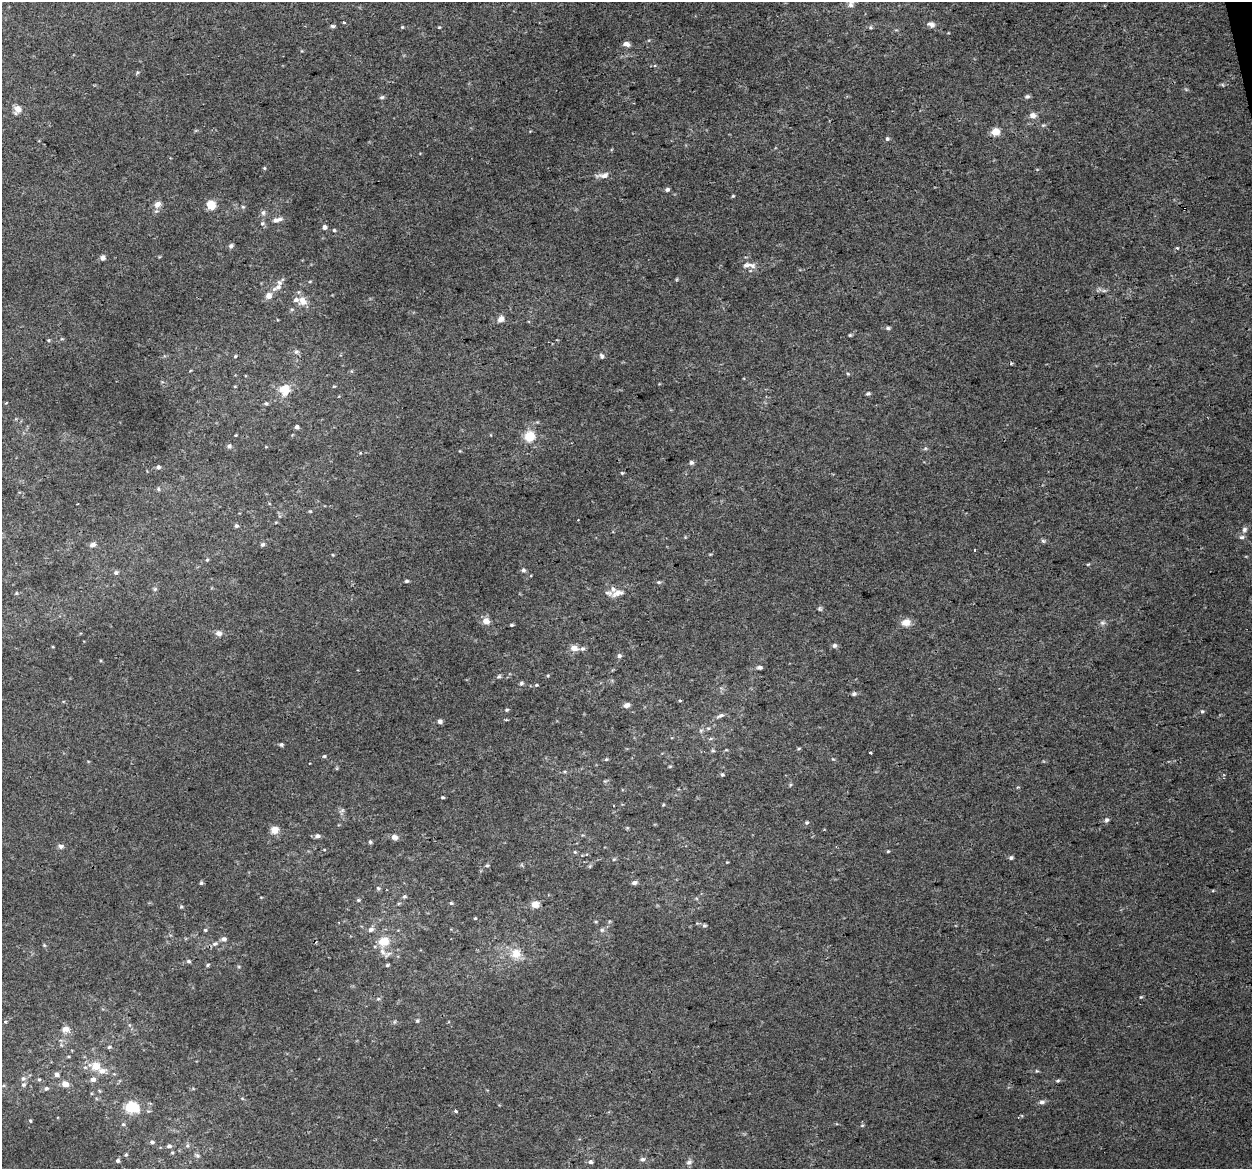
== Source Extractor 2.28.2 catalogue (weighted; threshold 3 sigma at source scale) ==
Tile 10 of 4 x 4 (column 2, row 3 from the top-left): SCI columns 1251-2500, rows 1250-2416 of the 5001 x 4785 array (HDU 1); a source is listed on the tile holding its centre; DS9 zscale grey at full resolution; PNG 1254 x 1171 px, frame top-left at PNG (2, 2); no overlay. Shown black and unused: <1% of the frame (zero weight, under 2 of 3 exposures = <1% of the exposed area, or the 3 px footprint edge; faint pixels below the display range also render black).
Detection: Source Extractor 2.28.2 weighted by HDU 2 'WHT'; one run over the whole footprint, this tile lists its part. Background 0.00647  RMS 0.0062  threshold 0.028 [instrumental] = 3 sigma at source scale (4.5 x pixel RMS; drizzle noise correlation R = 1.50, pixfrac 1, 0.0396/0.0396 arcsec/px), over >= 5 px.
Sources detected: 182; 6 cosmic-ray / hot-pixel residue — not listed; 5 inside a brighter listed object's ellipse — not listed separately; the other 171 listed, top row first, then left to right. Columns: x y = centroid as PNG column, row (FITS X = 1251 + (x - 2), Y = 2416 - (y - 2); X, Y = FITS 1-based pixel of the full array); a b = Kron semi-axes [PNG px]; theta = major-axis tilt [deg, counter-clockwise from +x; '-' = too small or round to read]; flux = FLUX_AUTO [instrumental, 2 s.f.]
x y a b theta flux
851 5 8 7 - 2.3
343 22 4 3 - 0.94
931 24 11 7 -22 2.7
332 26 6 4 -2 1.2
402 27 5 4 - 0.6
439 27 4 3 - 0.54
870 27 6 5 - 0.94
626 44 7 5 -16 2.9
137 73 5 3 - 0.72
1027 96 7 5 10 1.3
382 97 7 5 14 1.1
18 109 8 8 - 5
1033 115 9 7 -1 3.3
995 132 9 8 - 5.7
887 139 5 5 - 0.99
264 168 4 4 - 0.67
604 175 13 8 15 3.7
667 189 5 4 - 1.6
733 196 4 3 - 0.66
157 204 10 7 41 3.4
211 205 5 5 - 21
243 207 5 5 - 0.89
263 213 7 6 - 1.7
277 220 14 6 13 3.7
262 223 6 5 - 1
324 227 5 4 - 2.4
334 230 4 4 - 0.73
231 246 6 5 - 1.5
1177 248 4 3 - 0.67
102 258 6 6 - 2
749 265 21 7 -5 4
278 287 15 6 32 3.7
1104 291 7 4 -18 1.3
269 296 5 5 - 5.5
302 301 12 10 -55 6
501 319 8 7 - 3.1
888 328 6 5 - 1.1
850 335 5 4 - 0.72
48 340 5 4 - 0.7
296 352 7 6 - 1.6
235 356 5 4 - 0.7
602 356 7 5 -63 1.3
848 374 5 4 - 0.68
334 386 5 4 - 0.64
285 389 13 12 - 9.6
868 394 5 4 - 1.2
6 403 3 2 - 0.76
266 403 5 5 - 1
297 427 4 4 - 1.6
236 435 5 3 - 0.5
529 436 11 10 - 12
229 446 6 6 - 1.1
925 449 6 4 20 0.82
691 462 6 6 - 1.3
158 467 5 5 - 1.6
622 473 4 4 - 0.71
158 489 5 5 - 0.9
310 511 5 3 - 0.58
236 526 5 5 - 1.3
1244 529 8 7 - 1.9
1242 537 7 5 1 1.6
1043 541 7 4 -44 0.99
263 544 6 5 - 1.2
93 545 8 5 12 2.2
207 560 5 4 - 0.72
1088 564 5 3 - 0.57
523 570 6 5 - 1.4
116 573 6 6 - 1.3
407 581 5 4 - 1
659 582 6 4 -18 0.94
155 589 6 5 - 0.98
16 593 5 3 - 0.61
617 593 17 9 17 5.8
820 609 6 4 -71 1
486 621 7 6 - 5.7
906 622 11 8 18 5.6
1102 623 8 6 -20 1.5
512 625 5 3 - 0.83
219 633 8 7 - 2.7
834 645 6 6 - 1.7
574 648 6 5 - 5.5
582 649 7 6 - 1.6
619 656 6 5 - 1.5
760 667 6 4 0 1.8
499 677 6 4 46 1.1
521 683 6 5 - 1.2
536 685 4 4 - 0.68
854 694 6 5 - 1.3
680 700 5 3 - 0.62
627 705 7 5 17 2.7
507 710 5 4 - 0.79
1202 711 5 5 - 1
720 715 11 5 25 2
440 721 6 5 - 1.9
708 728 5 3 - 0.74
701 730 6 4 18 1
281 744 5 5 - 1
799 748 5 3 - 0.65
726 750 5 3 - 0.6
713 751 6 4 -1 0.81
870 753 3 3 - 1.7
324 756 5 4 - 0.94
606 759 5 4 - 0.75
670 766 5 3 - 0.58
722 775 5 4 - 0.86
790 785 5 3 - 0.72
443 797 4 3 - 0.79
663 805 4 3 - 0.59
342 810 6 6 - 1.4
1106 820 6 6 - 1.5
807 823 5 5 - 1
274 830 7 7 - 6.7
317 836 6 6 - 2
394 837 8 7 - 2.6
370 842 5 4 - 1
61 846 7 6 - 1.7
888 851 4 4 - 0.65
575 852 5 4 - 0.73
1011 858 5 4 - 1.3
614 859 6 3 19 0.73
487 865 5 4 - 0.84
590 866 6 4 71 0.83
201 883 5 5 - 0.98
634 883 6 4 11 2
378 888 5 5 - 1.2
404 896 6 5 - 1.1
358 900 5 4 - 0.83
451 903 4 4 - 0.88
535 904 8 7 - 5
181 907 5 4 - 0.84
475 918 4 3 - 0.54
704 925 6 5 - 1
371 929 8 6 17 2.2
205 930 5 4 - 0.77
602 930 6 6 - 1.3
224 939 6 5 - 2.2
384 941 11 10 - 10
214 944 8 5 15 1.8
382 952 13 6 -58 3
516 954 13 12 - 8.8
189 961 5 5 - 1.2
208 965 5 4 - 0.78
387 965 5 4 - 0.95
378 999 5 4 - 0.8
417 1021 6 5 - 0.96
66 1029 10 8 4 3.5
109 1047 5 4 - 0.9
96 1066 8 7 - 9.7
102 1071 10 8 -2 3.8
1037 1071 5 4 - 0.71
57 1075 6 5 - 2.5
23 1078 7 6 - 1.8
39 1079 5 5 - 0.86
93 1079 6 5 - 2.5
1058 1080 6 4 6 1
65 1084 7 6 - 4.2
46 1088 5 5 - 1.3
1042 1102 7 6 - 1.9
132 1107 12 9 -9 19
455 1111 3 3 - 1.7
30 1121 4 3 - 0.61
123 1124 5 4 - 0.85
862 1125 5 3 - 0.63
152 1142 5 4 - 1.4
169 1146 6 5 - 1.7
126 1155 5 4 - 0.78
197 1156 7 6 - 1.4
642 1159 6 5 - 1.6
118 1161 4 4 - 1.3
590 1162 5 5 - 1.5
689 1162 9 6 27 1.8